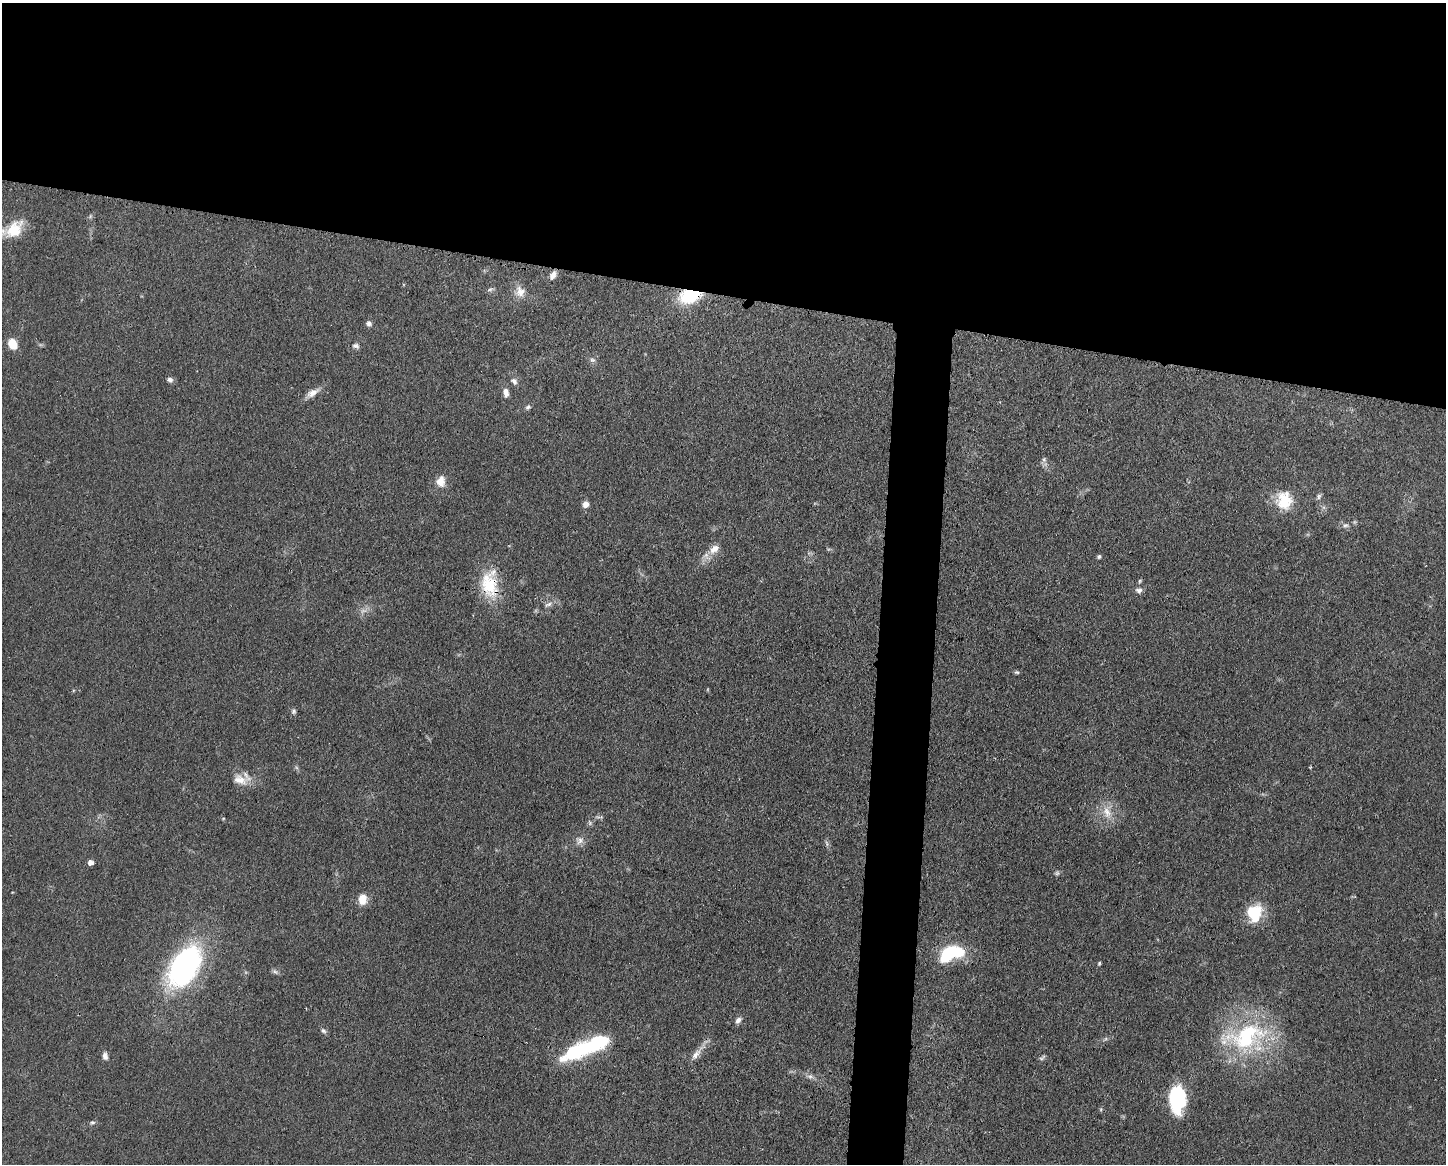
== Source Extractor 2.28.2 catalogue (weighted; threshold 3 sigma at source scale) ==
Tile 2 of 3 x 4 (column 2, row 1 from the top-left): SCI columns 1559-3002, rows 3487-4648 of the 4669 x 4656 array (HDU 1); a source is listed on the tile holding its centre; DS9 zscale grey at full resolution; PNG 1448 x 1166 px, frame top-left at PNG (2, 3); no overlay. Shown black and unused: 28% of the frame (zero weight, under 3 of 4 exposures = <1% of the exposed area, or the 3 px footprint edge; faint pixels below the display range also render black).
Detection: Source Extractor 2.28.2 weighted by HDU 2 'WHT'; one run over the whole footprint, this tile lists its part. Background 0.0609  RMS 0.0043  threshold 0.0192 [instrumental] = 3 sigma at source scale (4.5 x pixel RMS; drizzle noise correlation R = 1.50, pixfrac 1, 0.05/0.05 arcsec/px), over >= 5 px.
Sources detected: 56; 1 too faint to see at this stretch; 1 inside a brighter object's white glare — not listed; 2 inside a brighter listed object's ellipse — not listed separately; the other 52 listed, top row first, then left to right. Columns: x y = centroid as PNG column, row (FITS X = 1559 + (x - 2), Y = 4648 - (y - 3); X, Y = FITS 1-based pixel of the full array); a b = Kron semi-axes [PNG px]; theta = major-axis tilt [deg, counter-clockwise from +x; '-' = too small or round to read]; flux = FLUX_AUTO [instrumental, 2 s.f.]
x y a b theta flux
13 230 26 16 29 12
553 275 10 6 60 2.7
490 289 8 5 19 0.93
520 292 16 13 -74 4.5
690 296 23 14 12 21
369 323 6 6 - 1.4
12 344 12 9 -67 6.2
356 346 9 6 -14 1.4
592 360 8 5 -19 1
170 380 8 7 - 1.3
514 381 10 7 -49 1.5
506 392 11 7 -82 2.5
312 393 20 8 33 3.6
528 407 7 5 18 0.97
1044 460 7 5 -79 0.99
441 481 14 11 88 4.5
1318 496 8 5 54 0.99
1284 501 23 20 -88 12
585 504 8 7 - 2.4
1345 525 9 6 3 1.3
714 549 17 10 39 4.6
1099 556 5 5 - 0.74
1140 581 5 4 - 0.59
489 584 37 22 -86 19
1139 590 9 7 -10 1.6
548 604 12 4 28 1.5
1017 672 7 5 -3 0.7
294 711 7 6 - 0.96
1310 768 5 3 - 0.43
240 780 22 13 -22 6
1107 812 19 11 -62 5.9
599 817 12 2 0 0.7
580 840 12 10 49 2.5
827 844 8 4 -60 0.94
90 862 6 5 - 1.9
1057 873 6 6 - 0.79
362 899 11 8 86 5.8
1254 912 19 15 49 16
948 954 21 11 53 20
1099 963 5 3 - 0.54
184 967 46 26 59 89
275 972 10 5 -26 1
738 1020 8 6 45 1.7
323 1031 8 5 -39 1
1246 1036 63 33 17 51
582 1049 48 16 23 36
696 1054 17 8 46 3.3
105 1056 9 6 -81 1.7
1042 1058 10 5 37 0.93
810 1077 7 6 - 1.2
1177 1098 27 15 88 35
92 1122 7 4 -4 0.8
Overlapping masked pixels (flux is a lower limit): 2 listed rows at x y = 690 296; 489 584
Isophote crosses this tile's border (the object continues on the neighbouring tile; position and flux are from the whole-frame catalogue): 1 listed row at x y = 13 230